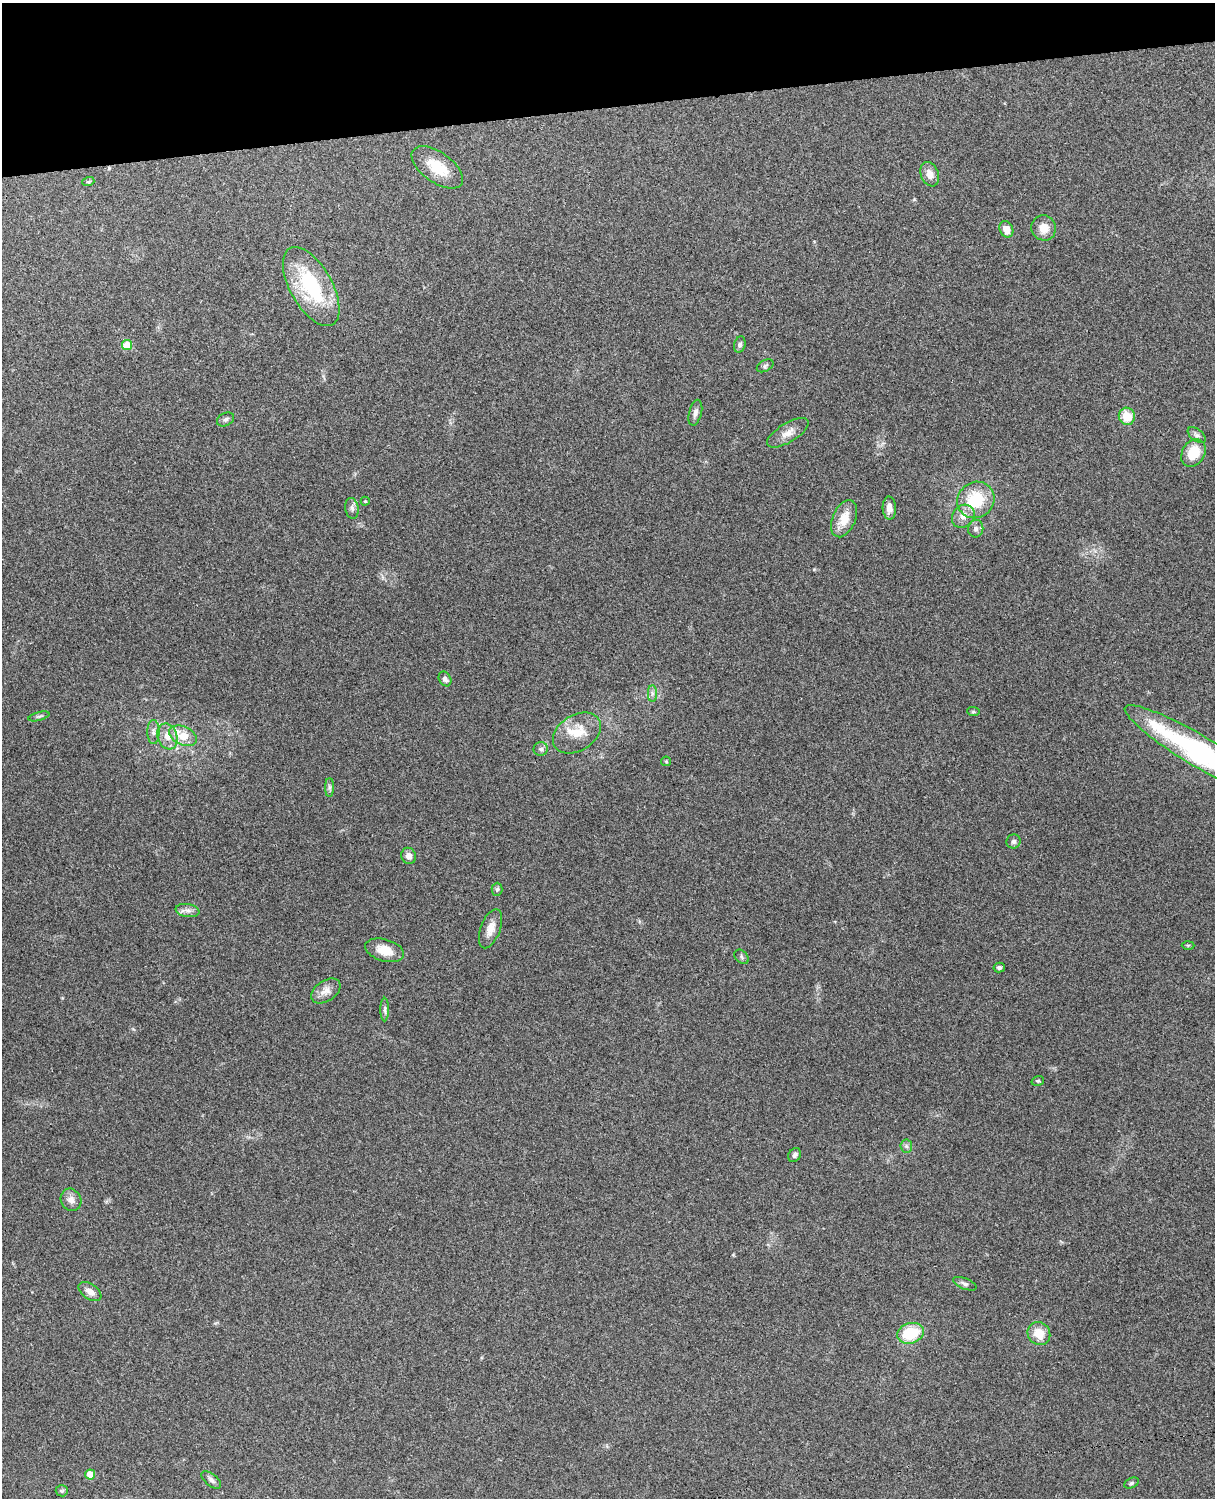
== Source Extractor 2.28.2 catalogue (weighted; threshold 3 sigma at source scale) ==
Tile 3 of 4 x 3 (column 3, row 1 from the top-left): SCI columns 2544-3756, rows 3156-4651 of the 5089 x 4927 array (HDU 1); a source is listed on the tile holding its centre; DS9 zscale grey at full resolution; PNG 1217 x 1500 px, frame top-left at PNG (2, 3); each listed source drawn as its Kron ellipse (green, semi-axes under 4 px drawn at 4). Shown black and unused: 7% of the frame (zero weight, under 3 of 4 exposures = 6% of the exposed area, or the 3 px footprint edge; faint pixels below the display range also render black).
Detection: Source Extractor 2.28.2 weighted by HDU 2 'WHT'; one run over the whole footprint, this tile lists its part. Background 0.277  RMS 0.0091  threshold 0.0411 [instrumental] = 3 sigma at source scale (4.5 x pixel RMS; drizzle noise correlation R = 1.50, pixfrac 1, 0.05/0.05 arcsec/px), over >= 5 px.
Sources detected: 57; all 57 listed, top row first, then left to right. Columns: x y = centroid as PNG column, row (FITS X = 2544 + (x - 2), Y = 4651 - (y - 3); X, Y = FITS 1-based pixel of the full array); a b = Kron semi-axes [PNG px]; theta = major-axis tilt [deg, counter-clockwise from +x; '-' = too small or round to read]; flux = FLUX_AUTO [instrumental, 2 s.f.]
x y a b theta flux
437 167 30 15 -35 27
930 174 12 9 -68 7.8
88 182 6 4 18 1.1
1044 228 13 12 - 11
1006 229 8 6 -65 8.7
311 286 44 21 -61 72
740 344 8 5 73 2.3
127 345 5 5 - 20
765 366 9 5 28 2.1
695 413 13 6 75 3.9
1127 416 9 8 - 18
225 419 9 6 31 2.4
788 433 23 9 31 9.1
1197 435 10 5 -38 2.6
1193 453 15 11 60 21
976 500 19 17 39 38
365 501 4 4 - 1
352 508 10 6 -81 3.2
889 508 11 6 -88 7
963 516 12 10 46 7.9
844 519 19 11 66 16
976 529 9 7 81 3.5
445 679 8 6 -60 3.2
652 693 8 4 -90 2.4
973 712 6 4 -6 1.3
39 716 11 3 15 1.7
153 732 12 6 90 3.9
577 733 26 18 32 22
167 736 13 10 -70 9
183 736 15 9 -23 17
541 749 7 7 - 2.6
1201 752 88 15 -31 200
666 761 5 4 - 0.97
329 787 9 4 -90 2.2
1014 841 7 7 - 2.6
409 856 8 7 - 5
497 889 6 5 - 1.8
188 910 12 6 -9 4.2
490 929 20 9 69 9
1188 945 6 4 2 1.3
385 950 20 11 -16 14
741 957 8 5 -45 2
999 967 5 5 - 2.2
326 991 16 10 33 7.7
385 1010 12 4 90 2.4
1038 1081 6 4 19 1.3
906 1146 6 6 - 2.1
795 1155 7 6 - 2.5
71 1200 11 10 - 5.6
965 1284 12 5 -21 2.9
90 1291 13 7 -35 6.1
910 1333 13 10 17 35
1039 1333 12 11 - 14
90 1474 5 5 - 14
211 1480 11 6 -38 3.1
1131 1483 7 5 27 1.5
62 1491 6 5 - 1.5
Isophote crosses this tile's border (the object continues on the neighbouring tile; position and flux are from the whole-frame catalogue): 1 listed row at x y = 1201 752